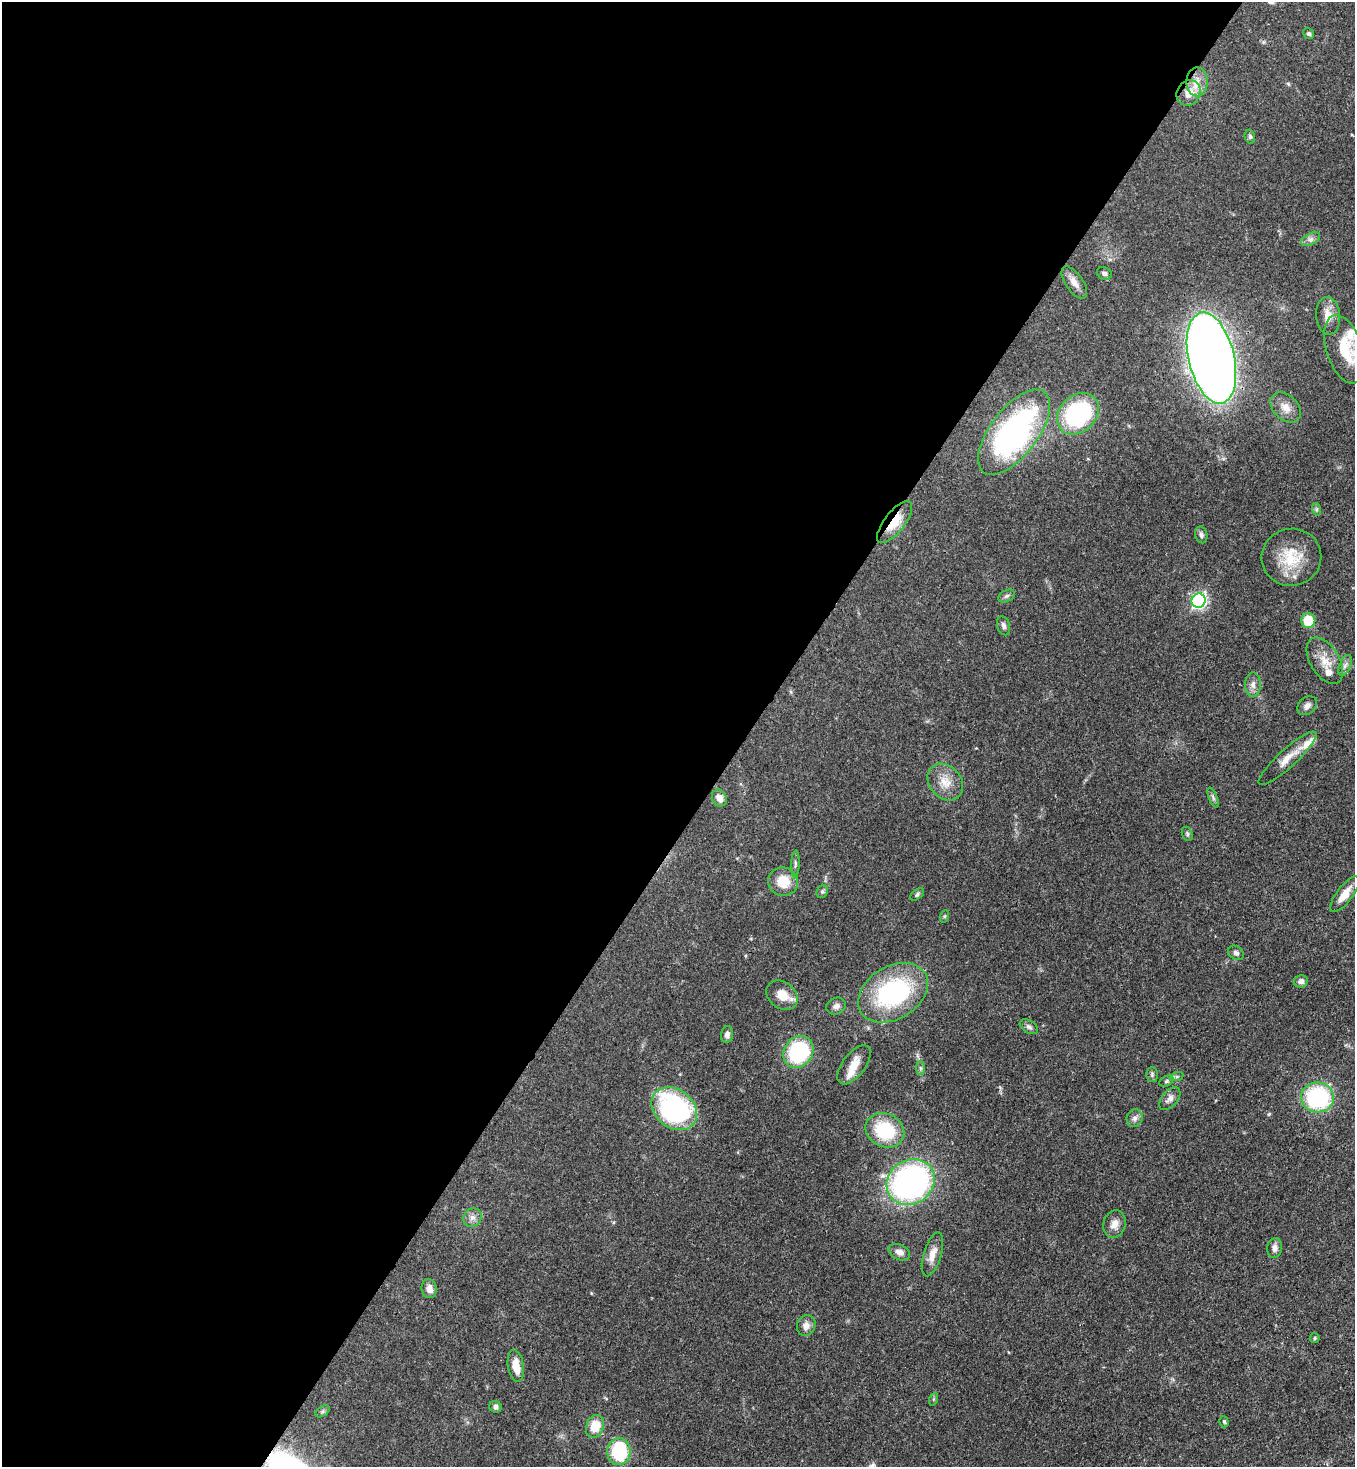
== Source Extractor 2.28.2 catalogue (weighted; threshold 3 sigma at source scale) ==
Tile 5 of 4 x 4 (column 1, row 2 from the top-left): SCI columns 364-1716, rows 2991-4455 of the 6001 x 5979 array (HDU 1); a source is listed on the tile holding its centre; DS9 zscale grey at full resolution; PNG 1357 x 1469 px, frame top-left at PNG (2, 2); each listed source drawn as its Kron ellipse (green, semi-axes under 4 px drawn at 4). Shown black and unused: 55% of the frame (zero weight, under 3 of 4 exposures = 7% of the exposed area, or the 3 px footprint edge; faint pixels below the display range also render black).
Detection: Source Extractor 2.28.2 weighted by HDU 2 'WHT'; one run over the whole footprint, this tile lists its part. Background 0.0679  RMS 0.0035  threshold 0.0158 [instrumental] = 3 sigma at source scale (4.5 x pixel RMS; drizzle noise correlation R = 1.50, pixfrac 1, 0.05/0.05 arcsec/px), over >= 5 px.
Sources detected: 74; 4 inside a brighter listed object's ellipse — not listed separately; the other 70 listed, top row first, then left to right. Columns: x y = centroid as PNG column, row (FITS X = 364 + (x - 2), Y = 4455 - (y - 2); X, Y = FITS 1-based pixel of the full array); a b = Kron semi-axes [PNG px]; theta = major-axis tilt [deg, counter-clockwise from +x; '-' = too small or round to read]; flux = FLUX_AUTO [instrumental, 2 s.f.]
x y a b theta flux
1309 34 6 5 - 0.66
1197 82 14 10 -90 4.1
1189 93 13 11 57 5
1250 137 7 5 -75 0.7
1311 239 10 5 26 1.3
1104 273 7 6 - 1.1
1074 282 18 9 -55 3.1
1328 316 19 12 -85 4.7
1345 349 35 18 -71 14
1211 358 46 23 -76 500
1286 407 17 12 -45 3.7
1078 414 23 18 44 41
1014 432 50 24 53 83
1316 509 6 4 -72 0.57
895 522 25 10 52 7.5
1201 535 8 6 -76 1.1
1291 557 30 28 7 13
1007 596 9 5 27 0.86
1199 601 7 7 - 78
1308 620 7 7 - 11
1004 626 10 6 -75 1.2
1325 661 26 14 -59 5.7
1345 665 11 5 65 1.3
1253 685 12 8 -90 1.9
1307 706 11 8 40 1.7
1288 758 38 9 42 5.3
945 782 20 16 -48 5.7
719 798 9 7 -61 2.7
1213 798 10 4 -68 0.82
1187 834 7 5 -70 0.68
795 864 13 4 88 0.89
783 882 15 14 - 7.3
822 891 7 5 68 0.68
917 894 8 5 39 0.65
1345 894 22 8 53 4.8
945 916 6 4 70 0.44
1236 953 8 6 -36 0.98
1301 981 7 6 - 1.4
893 993 37 26 31 45
782 995 17 13 -37 5.6
836 1006 10 8 22 1.6
1029 1027 10 6 -31 1
727 1035 8 6 78 1.3
798 1052 17 14 54 31
854 1065 23 11 52 4.8
920 1068 7 4 -90 0.64
1152 1075 7 5 90 0.82
1177 1076 7 4 19 0.61
1166 1081 7 5 28 0.71
1317 1097 16 15 - 39
1170 1099 13 7 48 1.8
674 1109 25 19 -38 60
1135 1118 9 8 - 1.3
885 1130 20 16 -27 20
911 1182 25 22 33 110
472 1217 10 8 45 1.7
1114 1224 14 11 73 2.7
1275 1248 10 7 83 1.7
899 1252 11 7 -23 1.9
932 1254 23 9 73 3.7
429 1289 9 7 -76 2.4
806 1326 11 9 70 2.1
1315 1338 5 4 - 0.46
516 1366 16 8 -80 4.8
934 1399 6 4 71 0.48
495 1407 6 5 - 1.1
323 1411 8 5 32 0.71
1224 1422 6 4 -72 0.57
595 1426 12 8 69 7.1
619 1452 13 11 83 24
Overlapping masked pixels (flux is a lower limit): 2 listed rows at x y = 1189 93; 895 522
Isophote crosses this tile's border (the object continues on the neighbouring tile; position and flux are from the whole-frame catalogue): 1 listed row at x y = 1345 349
Unlisted compact peaks at least as high as the median listed source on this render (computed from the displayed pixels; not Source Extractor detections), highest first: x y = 1269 1114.